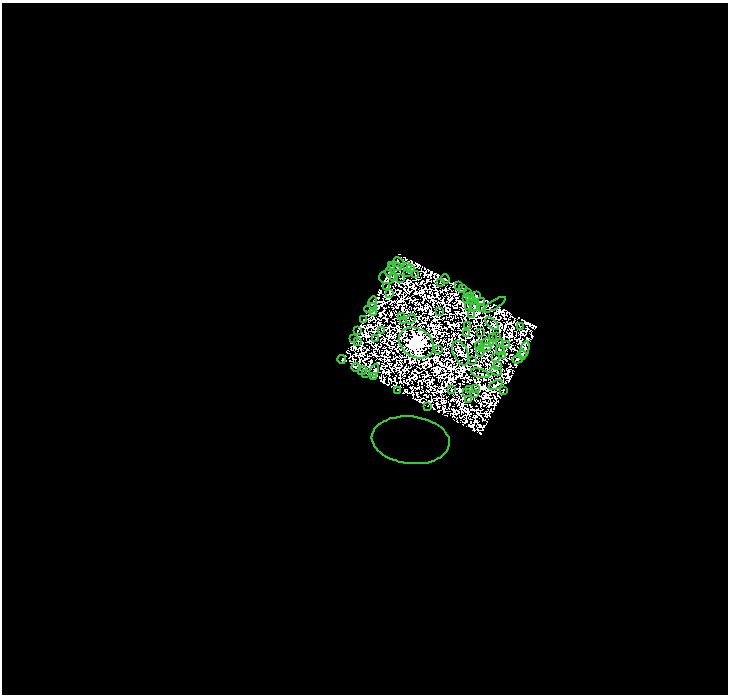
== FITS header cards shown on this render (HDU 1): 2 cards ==
NAXIS1  =                  726
NAXIS2  =                  692

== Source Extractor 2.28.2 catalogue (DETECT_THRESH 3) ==
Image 726 x 692 px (HDU 1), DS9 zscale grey, 1 PNG px = 1 image px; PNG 730 x 696 px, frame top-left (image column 1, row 692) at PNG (2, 3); each listed source drawn as its Kron ellipse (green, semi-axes under 4 px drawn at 4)
Background 0.0505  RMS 7.8e-06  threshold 2.34e-05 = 3 sigma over >= 5 px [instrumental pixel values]
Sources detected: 192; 109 with non-positive FLUX_AUTO (blend fragments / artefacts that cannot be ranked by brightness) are neither listed nor drawn; the other 83 listed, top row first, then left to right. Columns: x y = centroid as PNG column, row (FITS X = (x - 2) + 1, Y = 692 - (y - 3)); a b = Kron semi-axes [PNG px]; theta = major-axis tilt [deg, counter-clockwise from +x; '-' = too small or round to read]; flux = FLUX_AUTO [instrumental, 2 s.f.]
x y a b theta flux
399 262 6 2 -44 0.76
395 266 7 2 -17 1.7
408 266 3 2 - 0.23
411 268 3 3 - 3.4
390 270 6 3 68 4.3
407 272 2 2 - 1.4
416 275 3 2 - 0.62
393 276 4 3 - 0.68
387 277 8 6 2 2.4
400 278 2 2 - 1.2
445 279 5 3 - 1.5
441 283 3 2 - 1
459 285 2 2 - 0.26
387 286 3 2 - 1.1
463 288 3 3 - 2.4
390 293 4 3 - 0.63
467 293 2 2 - 0.82
470 296 3 2 - 1.1
476 296 3 3 - 1
466 298 2 2 - 0.83
473 300 4 2 - 0.53
481 302 3 2 - 2.4
373 303 6 3 75 4.4
494 305 13 2 32 1.5
469 306 3 3 - 2.3
474 306 4 2 - 1.6
371 308 6 3 23 2.5
482 309 4 3 - 1
439 311 2 2 - 0.8
373 312 4 2 - 0.55
472 314 3 2 - 3.7
402 317 3 2 - 0.6
363 319 3 2 - 1.4
411 319 5 2 - 0.6
403 321 2 2 - 0.77
492 324 8 3 -44 0.13
467 326 2 2 - 0.65
520 327 3 2 - 1.2
357 330 2 2 - 0.87
382 330 3 2 - 0.84
481 332 4 2 - 0.39
466 333 3 2 - 1.2
496 337 3 2 - 0.91
353 338 3 2 - 0.77
492 338 3 2 - 0.13
376 339 2 2 - 0.68
358 341 3 2 - 1.3
416 343 18 14 -31 1900
488 343 6 4 1 1.3
500 343 3 2 - 0.38
506 345 4 2 - 0.68
479 346 4 3 - 0.7
485 347 7 2 10 1.4
438 350 2 2 - 1
500 350 5 3 - 1.3
525 350 8 4 74 6.7
480 351 5 2 - 1.9
461 353 13 7 -67 4.8
503 355 3 2 - 1.5
522 355 5 4 - 0.74
496 357 3 2 - 0.97
342 359 4 3 - 0.78
518 359 5 2 - 2.9
473 360 4 2 - 1.5
498 366 3 2 - 2.3
356 368 4 3 - 2.4
374 370 7 3 62 0.55
362 371 5 2 - 0.24
496 371 6 2 -21 0.19
365 373 3 2 - 0.55
480 373 9 2 -16 0.25
373 377 3 2 - 1.1
496 385 7 2 24 2.3
476 388 3 2 - 2.5
469 389 4 3 - 1.8
398 390 3 2 - 0.27
451 390 3 2 - 0.91
504 390 4 2 - 0.34
467 392 4 2 - 1.1
474 393 3 2 - 2.1
469 399 3 2 - 1.1
427 406 3 2 - 0.55
411 440 39 23 -6 0.058
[109 non-positive-flux detections neither listed nor drawn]